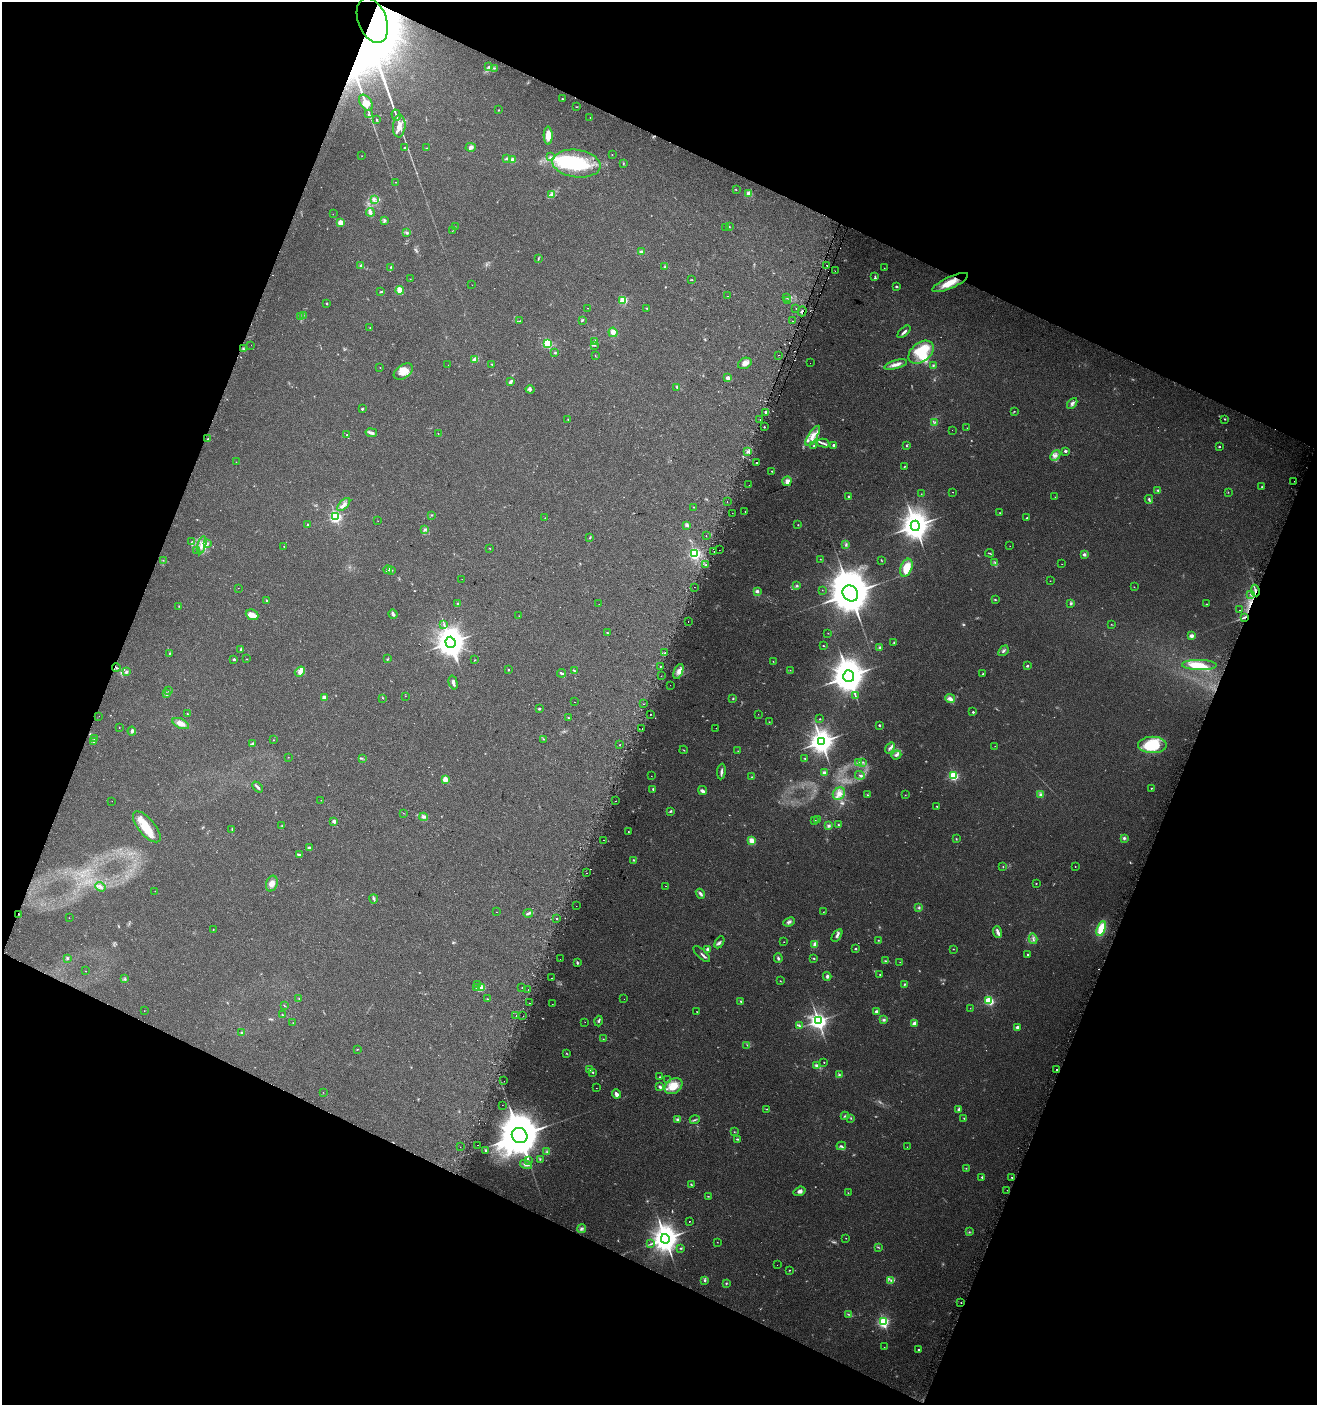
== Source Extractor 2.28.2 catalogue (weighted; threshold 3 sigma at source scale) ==
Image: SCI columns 303-5561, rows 14-5624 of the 5798 x 5644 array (HDU 1 of 3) = the unmasked area's bounding box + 8 px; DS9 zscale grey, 4 x 4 block average (1 PNG px = mean of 4 x 4 image px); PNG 1319 x 1407 px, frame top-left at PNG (2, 2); each listed source drawn as its Kron ellipse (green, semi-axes under 4 px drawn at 4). Shown black and unused: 43% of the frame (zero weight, under 2 of 3 exposures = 2% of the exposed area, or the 3 px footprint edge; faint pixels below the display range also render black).
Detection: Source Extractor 2.28.2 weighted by HDU 2 'WHT'. Background 0.0612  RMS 0.0087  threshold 0.0392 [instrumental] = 3 sigma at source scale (4.5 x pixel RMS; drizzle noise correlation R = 1.50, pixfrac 1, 0.0396/0.0396 arcsec/px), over >= 5 px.
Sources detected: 556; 27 too faint to see at this stretch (4 x 4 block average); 6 inside a brighter object's white glare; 19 cosmic-ray / hot-pixel residue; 1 long thin detection or spike segment (spike, bleed or trail) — neither listed nor drawn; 9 coinciding with a brighter row at this scale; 43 inside a brighter listed object's ellipse — not listed separately; the other 451 listed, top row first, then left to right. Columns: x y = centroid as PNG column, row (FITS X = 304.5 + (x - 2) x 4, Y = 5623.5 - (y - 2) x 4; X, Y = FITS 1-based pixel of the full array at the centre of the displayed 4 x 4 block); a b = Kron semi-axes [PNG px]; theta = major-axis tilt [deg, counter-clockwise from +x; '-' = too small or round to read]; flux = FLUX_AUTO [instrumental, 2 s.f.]
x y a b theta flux
372 20 23 14 -69 3800
488 67 3 3 - 7.2
495 68 2 2 - 1.7
562 99 2 2 - 3.8
366 103 9 5 -57 54
576 107 2 2 - 2.1
498 110 2 2 - 2.5
368 114 3 2 - 5.2
396 115 6 2 -72 8
590 117 2 2 - 1.1
377 120 2 2 - 3.7
399 126 11 6 86 52
548 136 9 4 -89 51
405 147 2 2 - 5.8
471 147 5 3 - 19
427 148 2 2 - 2.3
612 155 2 2 - 1.7
362 156 2 2 - 1.2
550 157 3 2 - 6.2
507 159 3 2 - 9.4
513 160 2 2 - 120
623 163 3 2 - 3.8
576 164 24 13 -8 300
395 182 2 2 - 1.2
736 190 2 2 - 1.7
552 194 4 3 - 10
749 194 2 2 - 130
374 200 3 2 - 7.9
370 212 4 2 - 9
333 214 2 2 - 0.92
384 221 4 3 - 7.3
340 222 3 3 - 44
455 227 2 2 - 1.3
729 227 2 2 - 2.5
725 228 2 2 - 1.2
452 231 2 2 - 1
407 233 3 2 - 2.2
641 252 4 3 - 9.1
538 258 3 2 - 4.1
360 265 2 2 - 5.7
826 265 2 2 - 7.5
391 267 2 2 - 3.3
665 267 3 2 - 5.6
884 268 2 2 - 2.1
835 271 2 2 - 4
875 277 3 2 - 5
410 279 2 2 - 1.3
692 280 2 2 - 2.1
950 283 19 6 24 86
472 285 2 2 - 0.84
896 287 3 2 - 6.4
400 290 4 3 - 69
381 292 4 2 - 4.5
727 296 2 2 - 1.7
787 298 2 2 - 2.5
623 300 2 2 - 160
787 300 2 2 - 2.5
327 303 2 2 - 4.2
588 308 2 2 - 1.2
647 308 2 2 - 1.8
796 308 2 2 - 5.8
802 311 5 2 - 5.7
303 315 2 2 - 2.7
300 316 2 2 - 2.3
582 320 3 2 - 4.9
520 321 3 2 - 4.4
793 321 2 2 - 1.5
370 327 2 2 - 2.1
613 332 4 4 - 21
904 332 8 2 44 12
595 341 3 2 - 7.8
547 344 2 2 - 450
251 345 2 2 - 1.1
594 345 3 2 - 4.8
243 349 3 2 - 6.7
921 352 14 9 38 170
555 353 3 2 - 5.9
779 355 2 2 - 1.5
595 356 2 2 - 1.7
474 359 3 2 - 30
745 363 7 5 25 26
810 363 2 2 - 0.94
492 364 2 2 - 3.7
448 365 2 2 - 0.92
896 365 12 3 15 27
933 365 2 2 - 4.4
380 367 2 2 - 1.9
403 372 10 6 34 50
728 378 3 2 - 26
511 381 3 2 - 9.6
677 387 3 2 - 5.6
530 389 4 3 - 8.3
1072 403 6 3 47 15
362 409 2 2 - 17
1014 411 2 2 - 2.1
766 412 3 3 - 11
568 419 2 2 - 3.8
760 419 2 2 - 11
1225 419 2 2 - 4
935 422 3 2 - 4.4
764 427 2 2 - 3.5
967 428 2 2 - 1.2
952 430 2 2 - 1.1
371 433 6 3 -9 16
438 434 2 2 - 1.4
347 435 3 2 - 4.9
813 436 11 4 58 46
208 439 2 2 - 4.7
823 443 6 2 -15 10
834 445 2 2 - 30
814 446 3 2 - 4.6
906 446 3 2 - 4.3
1219 447 2 2 - 8.3
747 451 2 2 - 4.5
1065 451 2 2 - 16
1055 456 6 3 43 16
236 462 2 2 - 0.97
756 463 2 2 - 130
905 466 2 2 - 2.7
772 471 2 2 - 5.1
787 481 5 4 - 19
1294 481 2 2 - 2.5
749 485 2 2 - 1.5
1262 487 2 2 - 3.2
1158 490 3 2 - 4.1
953 492 2 2 - 2.9
1228 492 2 2 - 1.8
921 494 3 2 - 1.1
849 496 2 2 - 9.7
1055 497 2 2 - 1.2
1149 499 4 2 - 6
727 501 2 2 - 7.5
344 504 8 3 46 19
693 507 2 2 - 2.1
745 511 2 2 - 66
732 513 2 2 - 1.2
1000 513 2 2 - 2.8
432 515 2 2 - 3.7
335 517 3 2 - 870
545 518 2 2 - 1.8
1027 518 3 2 - 3.7
378 521 2 2 - 0.96
308 525 2 2 - 3.3
687 525 3 2 - 4
798 525 2 2 - 2.9
915 526 5 4 - 6100
425 530 2 2 - 3.9
706 535 2 2 - 16
590 537 3 2 - 3.8
192 542 2 2 - 1.5
208 543 2 2 - 3.8
202 545 9 4 74 33
846 545 2 2 - 4.8
284 546 2 2 - 2
1010 546 2 2 - 1.1
490 548 2 2 - 1.9
196 550 2 2 - 1.7
719 550 2 2 - 2.9
714 552 2 2 - 3.6
990 553 4 2 - 3.1
695 554 2 2 - 920
1084 554 2 2 - 48
820 559 2 2 - 1.6
163 560 2 2 - 1.5
881 560 3 2 - 2.9
995 562 2 2 - 2.2
1062 564 2 2 - 1.1
706 565 3 2 - 6.8
906 568 9 5 68 100
388 570 4 2 - 20
392 570 2 2 - 3.1
462 579 2 2 - 0.86
1050 581 2 2 - 1.4
797 586 3 2 - 6.4
695 587 2 2 - 1.3
1134 587 2 2 - 1.6
238 588 2 2 - 0.89
822 590 2 2 - 0.92
757 591 2 2 - 53
1255 591 6 2 -79 12
850 593 8 7 - 24000
1250 594 2 2 - 2.1
266 600 2 2 - 3
995 600 3 2 - 3.6
458 603 2 2 - 14
599 604 2 2 - 2.5
1071 604 3 2 - 7.5
1206 604 2 2 - 4.7
179 607 2 2 - 1.7
1240 610 2 2 - 4.1
393 614 5 3 - 11
252 615 6 5 - 44
519 616 2 2 - 1.6
1244 617 4 2 - 6.4
688 621 2 2 - 2.3
1111 624 2 2 - 1.6
444 625 2 2 - 3.6
607 633 2 2 - 4
828 633 2 2 - 1.5
1192 636 2 2 - 66
450 642 6 5 - 6500
894 643 2 2 - 3.8
823 646 2 2 - 4.7
880 647 3 2 - 5.8
240 649 3 2 - 4.4
1003 651 6 2 48 8.1
665 653 2 2 - 4.4
169 654 3 2 - 2.8
234 659 2 2 - 21
246 659 2 2 - 1.6
387 659 2 2 - 2.1
475 660 3 2 - 2.8
773 661 2 2 - 1.6
1199 665 17 5 -1 100
660 666 2 2 - 4.7
1027 666 2 2 - 16
116 668 4 2 - 5.5
508 669 2 2 - 2.6
790 670 2 2 - 1.4
574 671 3 2 - 5.6
678 671 8 4 66 24
126 672 3 3 - 10
300 672 5 4 - 22
561 673 4 2 - 10
983 674 3 2 - 5.1
661 676 2 2 - 1
849 676 6 5 - 9700
453 682 7 2 -75 16
670 685 2 2 - 1.4
169 691 3 2 - 2.4
166 694 2 2 - 12
405 696 2 2 - 1.1
855 696 3 2 - 2.8
324 697 2 2 - 57
383 698 2 2 - 2.3
733 699 2 2 - 3.9
950 699 5 3 - 22
574 702 2 2 - 5
643 704 2 2 - 7.6
539 709 3 2 - 5.1
973 712 2 2 - 11
187 714 2 2 - 2.9
650 714 2 2 - 8.7
758 714 2 2 - 2.6
99 716 2 2 - 0.56
568 718 2 2 - 3.2
820 719 2 2 - 2.9
769 722 2 2 - 2
181 723 9 4 -25 39
879 725 2 2 - 12
119 727 2 2 - 1.4
642 728 2 2 - 2.6
716 728 2 2 - 1.8
132 731 4 2 - 13
94 738 2 2 - 21
543 739 2 2 - 2.6
273 740 2 2 - 1.8
93 742 2 2 - 15
821 742 4 3 - 4200
252 744 3 3 - 7.1
620 745 2 2 - 44
1152 745 14 8 -1 170
995 746 2 2 - 2.3
890 748 6 2 53 12
684 750 4 2 - 2
738 751 2 2 - 1.4
896 755 5 3 - 15
288 757 2 2 - 1.3
362 758 2 2 - 2.3
805 759 3 2 - 3.9
859 762 3 3 - 7.4
863 762 3 2 - 3.7
721 771 8 2 84 12
824 773 3 3 - 9.1
860 775 5 2 - 7.5
651 776 2 2 - 1
953 776 2 2 - 520
752 777 2 2 - 3.2
445 780 2 2 - 97
258 787 6 2 -45 10
1151 788 2 2 - 5.1
653 789 2 2 - 6
702 790 5 3 - 13
839 794 6 5 - 29
1040 794 3 3 - 8.1
867 795 3 2 - 4.3
905 795 2 2 - 1.8
321 800 2 2 - 1.1
112 801 2 2 - 0.69
616 801 2 2 - 8.3
937 806 2 2 - 2.8
670 811 3 2 - 5.6
403 813 2 2 - 1.1
423 817 4 3 - 10
818 820 3 2 - 6.4
334 821 2 2 - 58
814 821 2 2 - 4.8
838 825 2 2 - 3.6
282 826 2 2 - 2.1
828 826 3 3 - 8.7
147 827 19 8 -50 95
232 830 2 2 - 2.9
628 831 2 2 - 2.8
1124 838 3 3 - 8.5
956 839 2 2 - 3
603 840 2 2 - 7.8
752 841 4 3 - 35
309 848 2 2 - 48
299 854 4 2 - 9.7
634 860 3 2 - 4.1
1075 866 2 2 - 2.3
1003 867 2 2 - 2.6
587 873 2 2 - 3.4
1036 883 2 2 - 5.4
272 884 8 5 72 34
665 886 2 2 - 3.5
100 887 5 2 - 8.7
155 891 2 2 - 1.3
700 894 5 3 - 12
374 899 4 3 - 8.8
576 906 2 2 - 1.3
919 908 3 2 - 6
496 912 2 2 - 3.6
823 912 2 2 - 1.3
528 913 5 2 - 6.2
18 914 2 2 - 7.7
69 918 2 2 - 1.1
557 918 2 2 - 35
789 922 6 2 23 10
213 929 2 2 - 1.5
1101 929 8 4 71 110
998 932 6 3 -68 16
837 935 7 3 57 14
1033 939 5 2 - 7.9
878 940 2 2 - 2.5
719 942 6 3 61 10
784 942 2 2 - 1.4
815 944 4 3 - 26
707 949 3 3 - 10
855 949 2 2 - 15
953 949 2 2 - 2.2
702 954 11 2 -44 12
1028 955 2 2 - 11
67 958 3 2 - 6.3
778 958 5 3 - 8.8
814 958 2 2 - 4.3
560 959 2 2 - 1
885 961 3 2 - 4.8
900 962 2 2 - 1.1
577 963 3 2 - 5.9
85 971 2 2 - 2.1
880 974 2 2 - 5.4
827 976 4 3 - 9.6
551 978 2 2 - 2.8
124 979 2 2 - 2.4
780 981 2 2 - 2.3
905 984 3 2 - 5.2
478 985 3 3 - 7.7
481 987 4 3 - 14
477 988 3 2 - 3.8
522 988 2 2 - 2
528 990 2 2 - 0.86
299 999 2 2 - 1.7
487 999 2 2 - 2.8
624 999 2 2 - 0.88
989 1001 2 2 - 510
741 1002 3 2 - 5.3
529 1003 2 2 - 28
552 1004 2 2 - 0.84
284 1005 2 2 - 2.1
970 1008 2 2 - 1.1
144 1011 2 2 - 1.1
876 1011 2 2 - 44
697 1012 2 2 - 1.8
282 1015 2 2 - 4.6
516 1016 2 2 - 50
523 1016 2 2 - 1.8
884 1020 3 3 - 8.9
599 1021 5 3 - 6.2
818 1021 3 3 - 2400
585 1022 2 2 - 5.3
293 1023 2 2 - 1.9
914 1023 2 2 - 78
799 1026 4 2 - 7.4
1017 1027 2 2 - 44
242 1032 2 2 - 18
603 1039 2 2 - 1.8
747 1045 2 2 - 1.9
357 1049 2 2 - 1.8
566 1053 2 2 - 2.7
824 1062 2 2 - 3.5
816 1066 3 3 - 7.6
589 1069 3 2 - 6.7
1057 1069 2 2 - 6
592 1072 3 2 - 3.7
839 1075 3 3 - 6.6
660 1077 2 2 - 4.8
668 1080 2 2 - 2.2
504 1081 2 2 - 2.9
673 1086 10 7 36 73
660 1087 3 3 - 8.2
596 1088 2 2 - 1.1
323 1092 2 2 - 1.1
616 1094 4 3 - 22
502 1105 2 2 - 2.3
767 1109 3 2 - 2.8
959 1110 4 2 - 22
845 1116 4 2 - 6.3
851 1118 2 2 - 3.2
964 1118 2 2 - 2.7
677 1120 4 2 - 7.8
695 1120 5 2 - 6.9
734 1132 2 2 - 2.3
520 1135 8 7 - 25000
737 1139 3 2 - 5.3
477 1145 2 2 - 3.1
841 1146 5 2 - 8.2
460 1147 2 2 - 0.88
907 1147 2 2 - 1.1
486 1150 2 2 - 12
547 1152 3 2 - 4.4
540 1159 3 2 - 3.1
528 1160 2 2 - 2.5
526 1164 6 3 -15 18
966 1168 2 2 - 2.4
982 1177 2 2 - 13
1012 1177 2 2 - 4.6
691 1184 3 2 - 3.8
1007 1190 2 2 - 1.4
800 1191 6 4 19 18
848 1193 2 2 - 1.9
708 1196 2 2 - 2.9
689 1221 2 2 - 5
581 1229 4 2 - 8.9
969 1232 2 2 - 3.7
846 1238 2 2 - 1.5
665 1239 5 4 - 6000
717 1242 2 2 - 1.4
650 1244 2 2 - 3
878 1247 3 2 - 3.5
681 1248 3 2 - 4.4
777 1265 2 2 - 3.9
790 1270 2 2 - 2.2
705 1280 3 2 - 5.8
891 1280 4 2 - 7.3
726 1283 2 2 - 3.6
961 1303 2 2 - 1.9
848 1314 4 2 - 4.4
883 1322 2 2 - 680
884 1347 2 2 - 1.1
918 1349 2 2 - 9.2
Overlapping masked pixels (flux is a lower limit): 6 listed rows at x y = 372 20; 802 311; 1255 591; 1244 617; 116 668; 18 914
Diffuse or blended objects may show on this block-average render without a row.